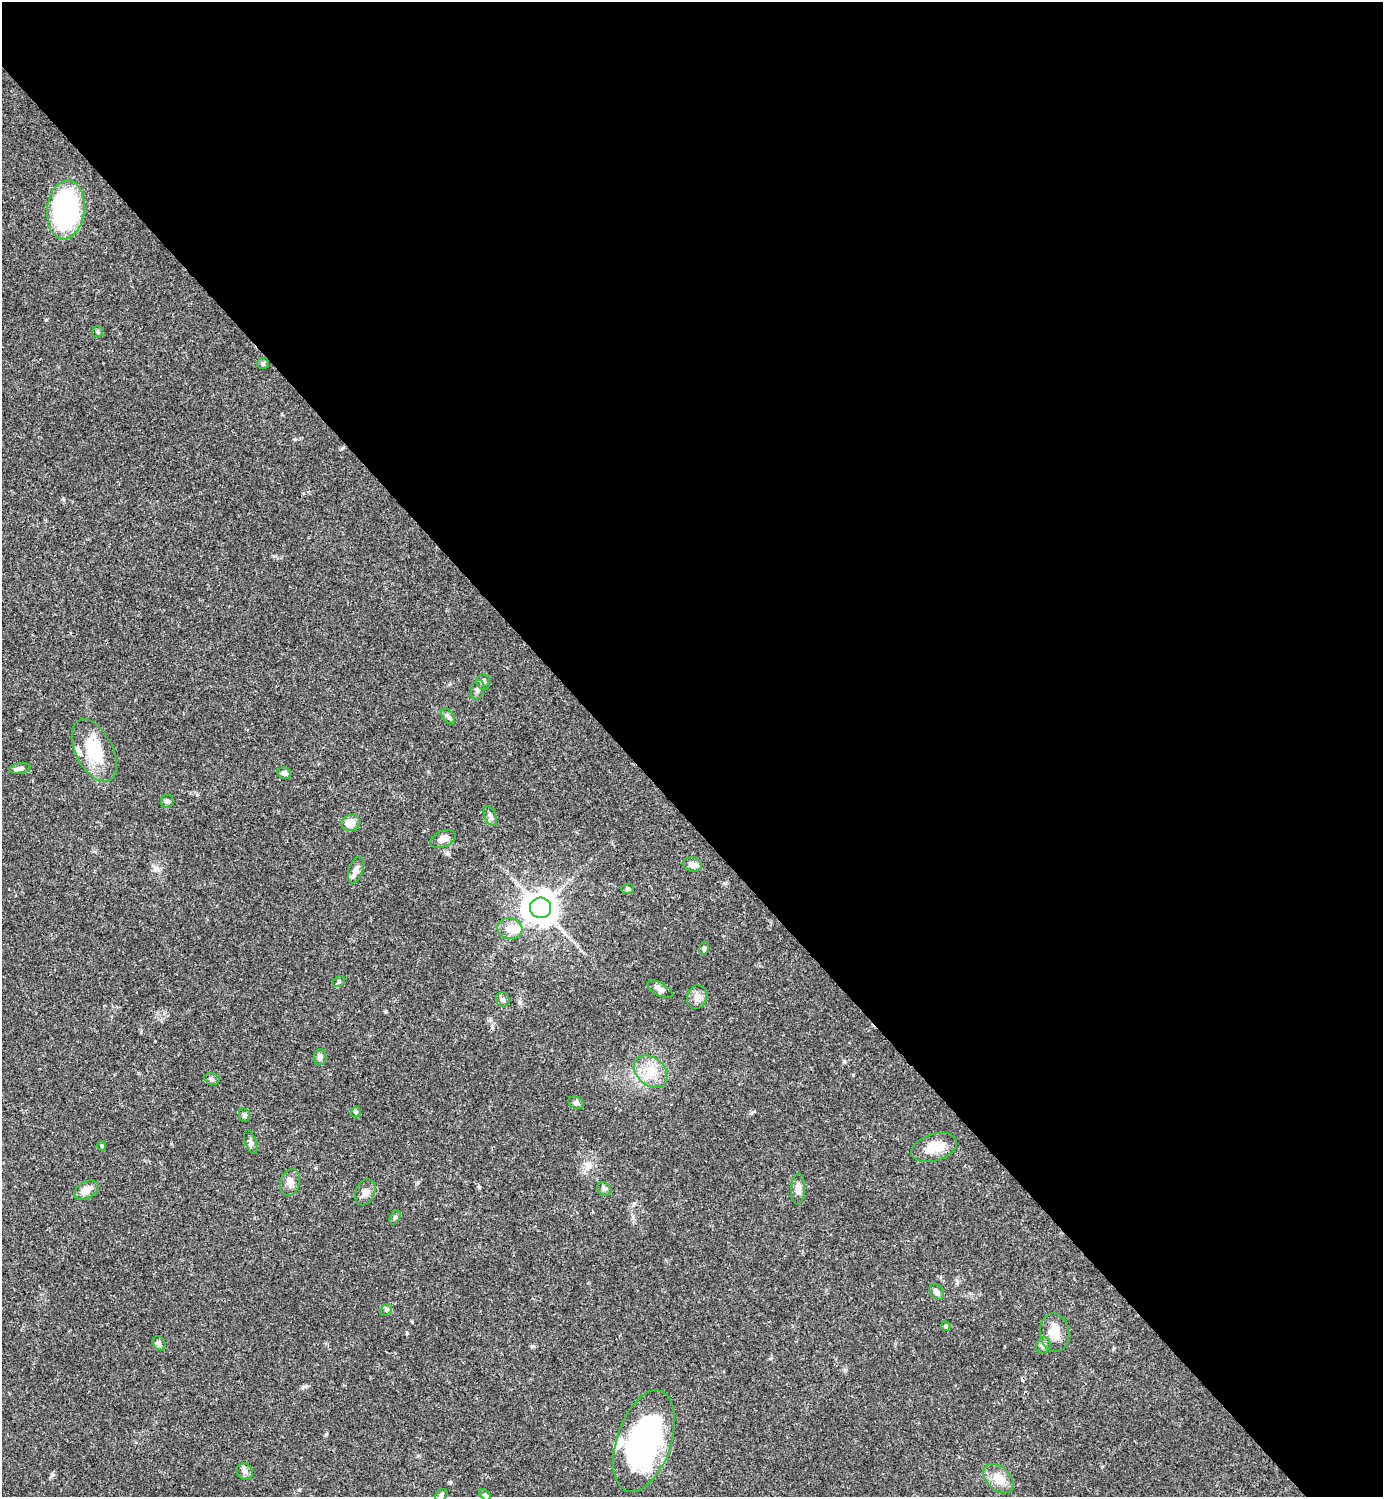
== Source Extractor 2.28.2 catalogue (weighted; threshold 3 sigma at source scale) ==
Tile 8 of 4 x 4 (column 4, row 2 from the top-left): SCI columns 4444-5824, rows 2991-4485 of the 5982 x 5983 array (HDU 1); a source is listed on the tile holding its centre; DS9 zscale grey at full resolution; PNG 1385 x 1499 px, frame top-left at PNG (2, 2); each listed source drawn as its Kron ellipse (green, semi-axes under 4 px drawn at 4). Shown black and unused: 55% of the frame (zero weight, under 3 of 4 exposures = <1% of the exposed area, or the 3 px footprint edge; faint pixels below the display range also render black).
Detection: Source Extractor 2.28.2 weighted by HDU 2 'WHT'; one run over the whole footprint, this tile lists its part. Background 0.0384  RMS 0.0027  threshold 0.0119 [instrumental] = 3 sigma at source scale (4.5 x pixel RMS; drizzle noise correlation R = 1.50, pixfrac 1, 0.05/0.05 arcsec/px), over >= 5 px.
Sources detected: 52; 3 inside a brighter listed object's ellipse — not listed separately; the other 49 listed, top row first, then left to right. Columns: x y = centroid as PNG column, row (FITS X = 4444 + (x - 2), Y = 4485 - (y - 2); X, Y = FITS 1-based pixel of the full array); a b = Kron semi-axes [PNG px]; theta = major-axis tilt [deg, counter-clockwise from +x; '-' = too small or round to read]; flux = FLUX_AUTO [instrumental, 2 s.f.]
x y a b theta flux
66 210 30 18 83 55
97 332 6 5 - 0.51
263 363 6 5 - 0.41
483 682 8 7 - 0.73
478 690 10 6 73 0.89
448 717 9 5 -52 0.64
94 751 34 18 -63 11
19 768 11 5 8 0.95
284 773 7 5 -20 0.97
167 801 6 6 - 0.64
490 816 10 5 -66 0.93
351 823 9 8 - 3.1
443 839 13 8 23 1.8
692 865 10 7 -13 1.6
356 870 14 7 71 1.5
628 889 6 5 - 0.42
541 908 10 10 - 380
510 929 12 10 -13 3.3
704 948 6 4 79 0.52
339 982 7 5 31 0.43
660 989 14 6 -30 1.5
697 997 12 10 73 1.8
503 999 7 6 - 0.82
320 1057 8 6 88 0.88
651 1072 19 14 -38 5.2
212 1079 8 5 -17 0.61
576 1103 8 5 -25 0.71
356 1112 5 5 - 0.39
244 1115 7 5 -80 0.63
251 1142 12 5 -69 0.78
102 1146 5 4 - 0.29
934 1147 23 13 17 5.3
290 1182 14 9 74 1.8
604 1189 7 6 - 0.64
798 1189 15 7 88 1.5
86 1190 13 8 28 2.3
365 1192 13 9 69 1.6
395 1217 7 5 62 0.51
936 1292 8 6 -56 1
386 1310 6 5 - 0.53
946 1326 5 4 - 0.32
1055 1333 19 14 -85 3.9
159 1343 8 6 -62 0.6
1043 1345 8 7 - 0.9
644 1441 53 27 71 59
245 1471 8 7 - 1.1
998 1479 17 11 -42 4.6
441 1495 7 5 45 0.59
485 1495 7 4 -45 0.43
Unlisted compact peaks at least as high as the median listed source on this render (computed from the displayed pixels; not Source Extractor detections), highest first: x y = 52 1475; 450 1482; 385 1012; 479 1187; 532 1346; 295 439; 46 320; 844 1061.